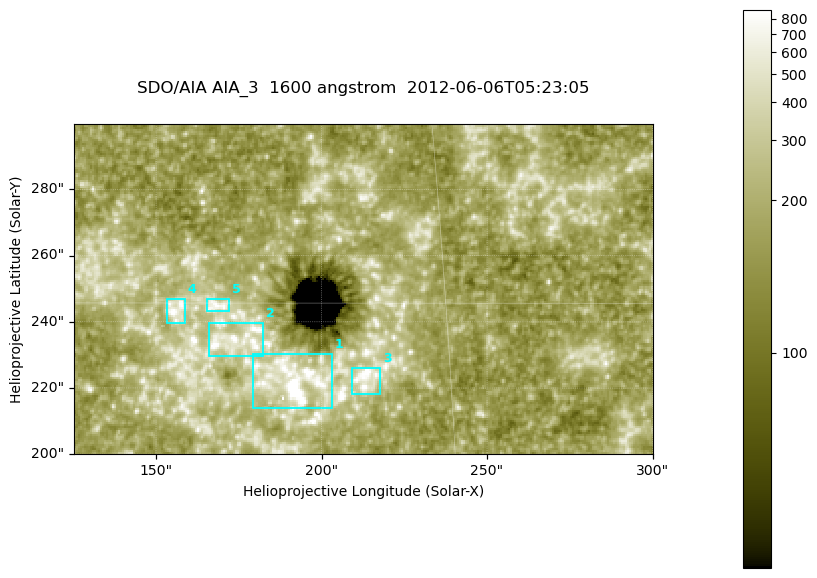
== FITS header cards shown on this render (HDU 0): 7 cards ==
TELESCOP= 'SDO/AIA '
INSTRUME= 'AIA_3   '
WAVELNTH=                 1600
WAVEUNIT= 'angstrom'
DATE-OBS= '2012-06-06T05:23:05.12'
CTYPE1  = 'HPLN-TAN'
CTYPE2  = 'HPLT-TAN'

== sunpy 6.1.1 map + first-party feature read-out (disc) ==
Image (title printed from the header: SDO/AIA AIA_3  1600 angstrom  2012-06-06T05:23:05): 287 x 164 px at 0.609 arcsec/px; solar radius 946 arcsec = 1552 px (partial field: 0.6% of the solar disc is inside the frame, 100% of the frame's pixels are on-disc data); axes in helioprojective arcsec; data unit not stated in the header (colour bar unlabelled)
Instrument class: DISC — disc imager (sunpy class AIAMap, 1600 A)
Bright regions (active regions / flare kernels): reference = the on-disc median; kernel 3 px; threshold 5 sigma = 305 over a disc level ~177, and >= 1.15x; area >= 47 px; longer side >= 3 px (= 1.8 arcsec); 5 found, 5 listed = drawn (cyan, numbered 1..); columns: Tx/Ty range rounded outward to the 2 arcsec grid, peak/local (2 s.f.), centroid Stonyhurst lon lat
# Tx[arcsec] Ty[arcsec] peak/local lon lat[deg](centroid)
1 178..204 214..232 20 +12 +14
2 166..184 230..240 5 +11 +14
3 208..218 218..226 6 +13 +14
4 152..160 238..248 4.9 +10 +15
5 164..172 242..248 4.4 +11 +15